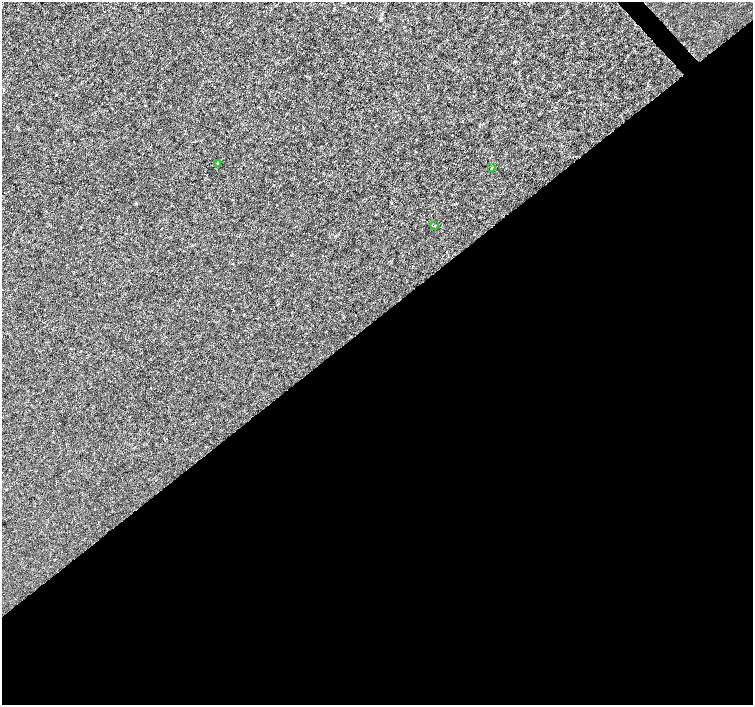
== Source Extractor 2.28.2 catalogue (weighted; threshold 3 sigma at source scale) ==
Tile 15 of 4 x 4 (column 3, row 4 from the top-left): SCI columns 3008-4509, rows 210-1614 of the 6011 x 5972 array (HDU 1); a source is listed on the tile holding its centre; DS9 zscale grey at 2 x 2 block average (1 PNG px = mean of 2 x 2 image px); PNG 755 x 707 px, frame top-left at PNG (2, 2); each listed source drawn as its Kron ellipse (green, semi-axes under 4 px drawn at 4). Shown black and unused: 55% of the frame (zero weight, under 3 of 4 exposures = <1% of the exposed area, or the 3 px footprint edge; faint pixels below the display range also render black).
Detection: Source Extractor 2.28.2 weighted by HDU 2 'WHT'; one run over the whole footprint, this tile lists its part. Background -2.26e-04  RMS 0.0012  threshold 0.00535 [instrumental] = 3 sigma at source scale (4.5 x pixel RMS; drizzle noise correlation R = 1.50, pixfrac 1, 0.0396/0.0396 arcsec/px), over >= 5 px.
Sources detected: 3; all 3 listed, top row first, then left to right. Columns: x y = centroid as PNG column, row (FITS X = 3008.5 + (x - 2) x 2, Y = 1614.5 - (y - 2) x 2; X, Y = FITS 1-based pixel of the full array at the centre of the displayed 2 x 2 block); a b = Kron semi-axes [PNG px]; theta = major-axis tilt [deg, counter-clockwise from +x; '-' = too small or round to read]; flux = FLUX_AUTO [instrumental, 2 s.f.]
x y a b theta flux
218 163 2 2 - 0.19
491 168 2 2 - 0.33
435 225 2 2 - 0.11